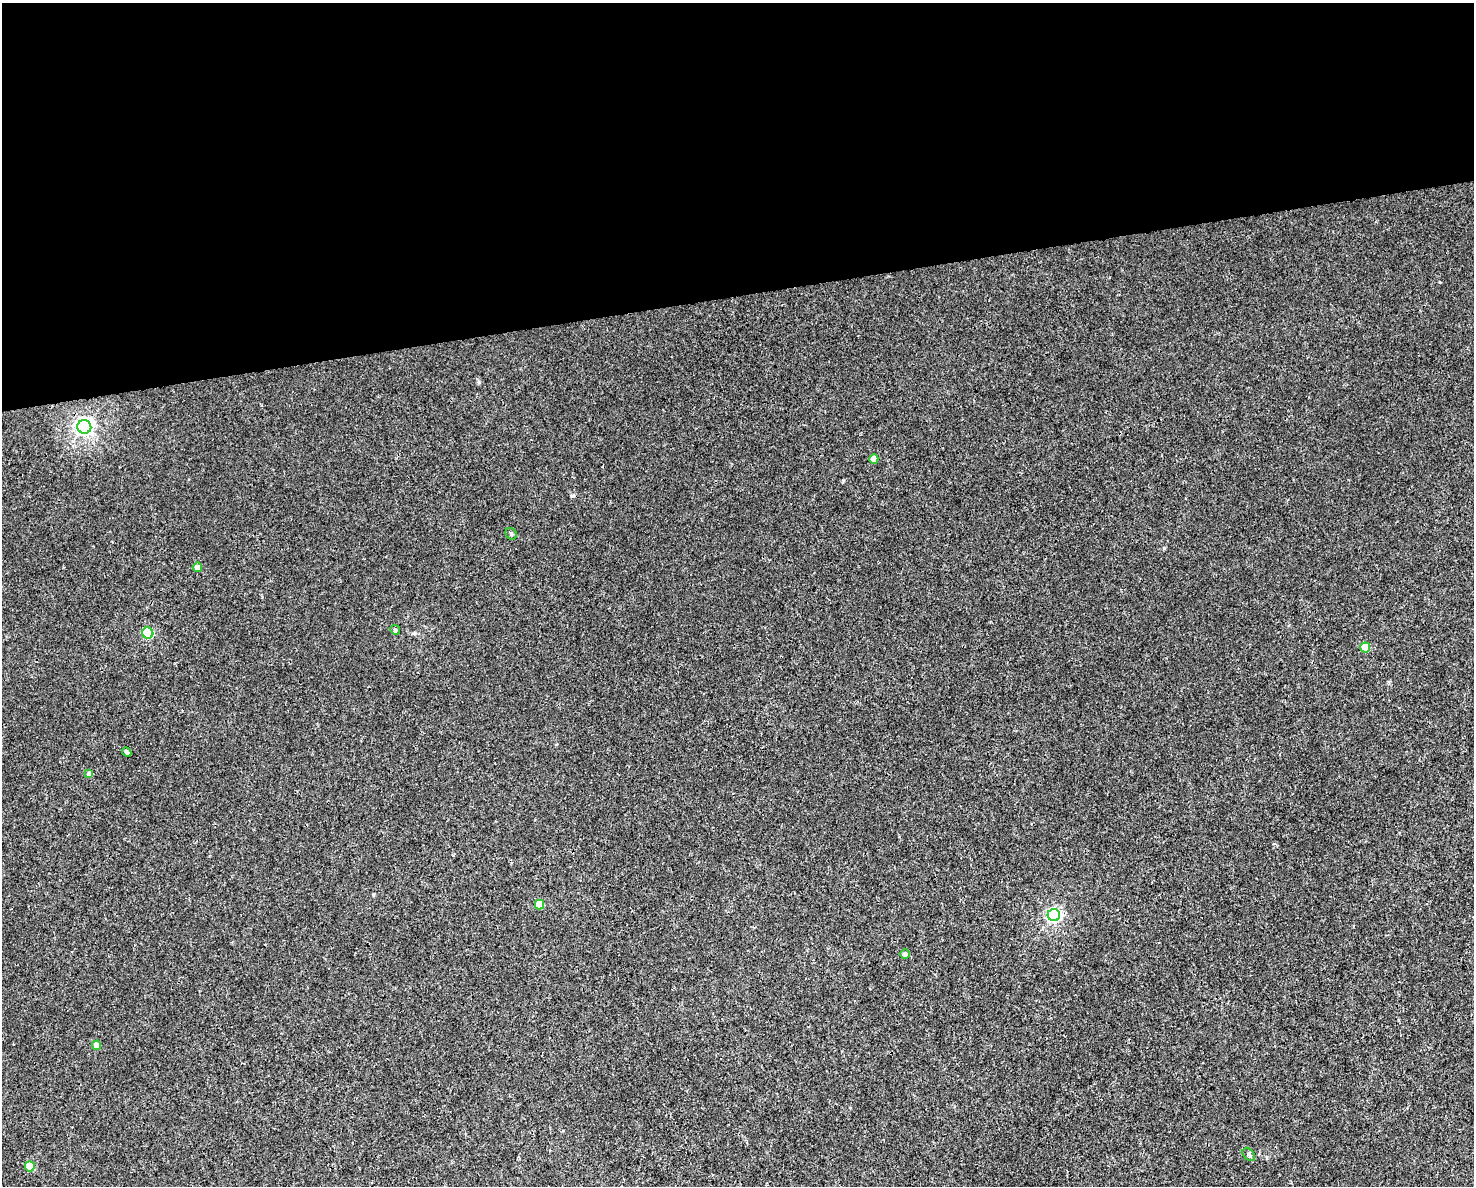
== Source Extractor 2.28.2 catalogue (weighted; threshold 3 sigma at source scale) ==
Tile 2 of 3 x 4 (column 2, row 1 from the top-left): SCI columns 1536-3007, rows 3551-4734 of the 4497 x 4734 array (HDU 1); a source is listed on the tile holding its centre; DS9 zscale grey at full resolution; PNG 1476 x 1188 px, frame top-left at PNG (2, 3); each listed source drawn as its Kron ellipse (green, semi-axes under 4 px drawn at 4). Shown black and unused: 25% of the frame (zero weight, under 3 of 4 exposures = <1% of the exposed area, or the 3 px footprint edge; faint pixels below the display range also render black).
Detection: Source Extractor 2.28.2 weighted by HDU 2 'WHT'; one run over the whole footprint, this tile lists its part. Background 0.00208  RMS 0.002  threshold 0.00921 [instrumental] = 3 sigma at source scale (4.5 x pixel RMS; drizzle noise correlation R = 1.50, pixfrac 1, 0.0396/0.0396 arcsec/px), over >= 5 px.
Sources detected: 15; all 15 listed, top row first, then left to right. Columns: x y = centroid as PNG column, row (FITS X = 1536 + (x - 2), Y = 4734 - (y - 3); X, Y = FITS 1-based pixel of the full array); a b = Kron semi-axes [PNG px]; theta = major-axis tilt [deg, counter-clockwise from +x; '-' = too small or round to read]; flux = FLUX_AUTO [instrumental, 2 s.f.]
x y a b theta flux
84 427 7 6 - 81
874 459 5 4 - 2.2
511 534 6 5 - 0.37
197 567 4 4 - 1.5
395 630 5 4 - 0.31
148 633 6 5 - 15
1365 647 5 5 - 4.6
127 752 5 3 - 0.51
89 774 4 4 - 1.1
539 905 5 4 - 4.2
1054 915 6 6 - 44
905 954 4 4 - 0.8
97 1045 4 4 - 1.8
1249 1154 7 5 -51 0.42
30 1166 5 5 - 6.2
Unlisted compact peaks at least as high as the median listed source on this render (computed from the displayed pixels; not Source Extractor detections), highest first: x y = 1164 548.